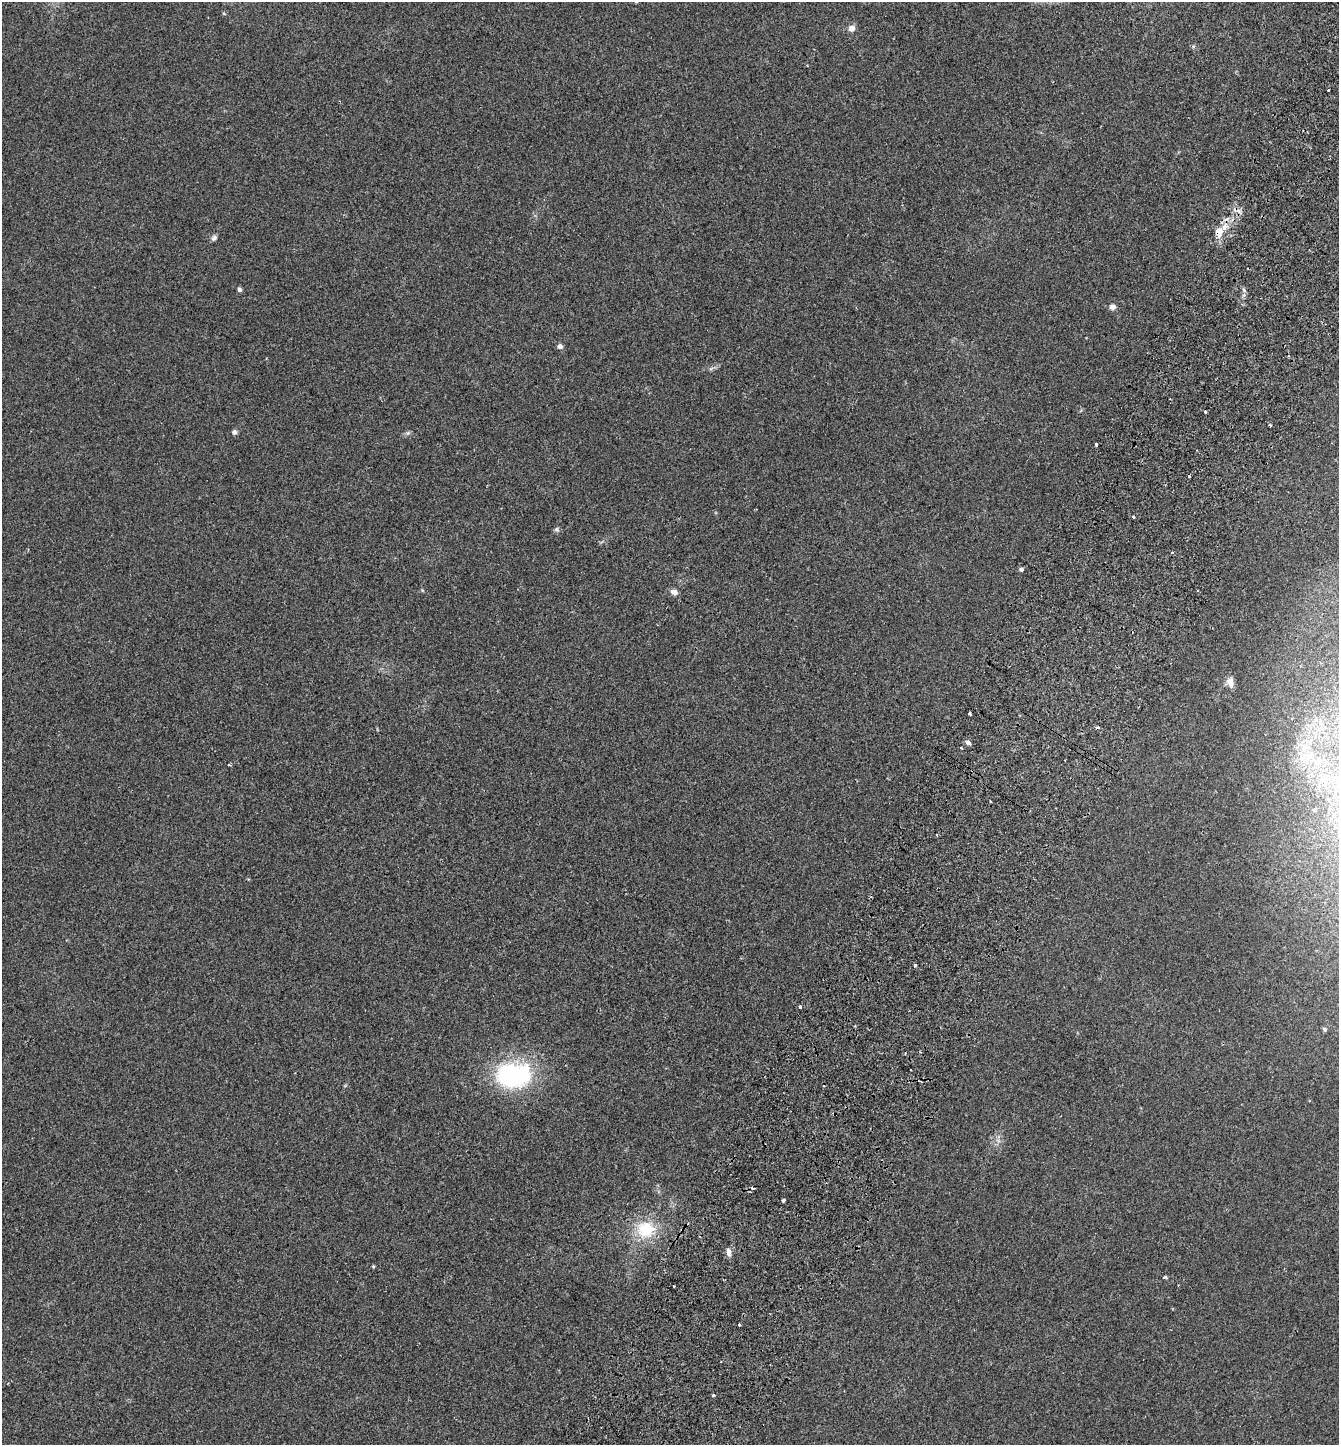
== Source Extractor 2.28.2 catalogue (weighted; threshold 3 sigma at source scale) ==
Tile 10 of 4 x 4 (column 2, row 3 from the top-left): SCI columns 1539-2875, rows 1479-2921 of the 5887 x 5839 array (HDU 1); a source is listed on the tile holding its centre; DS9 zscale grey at full resolution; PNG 1341 x 1447 px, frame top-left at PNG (2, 2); no overlay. Shown black and unused: <1% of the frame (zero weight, under 2 of 3 exposures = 3% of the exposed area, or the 3 px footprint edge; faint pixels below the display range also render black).
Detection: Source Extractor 2.28.2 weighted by HDU 2 'WHT'; one run over the whole footprint, this tile lists its part. Background 0.0585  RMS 0.0077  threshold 0.0346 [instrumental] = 3 sigma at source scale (4.5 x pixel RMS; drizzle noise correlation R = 1.50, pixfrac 1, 0.05/0.05 arcsec/px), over >= 5 px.
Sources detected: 42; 5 cosmic-ray / hot-pixel residue — not listed; the other 37 listed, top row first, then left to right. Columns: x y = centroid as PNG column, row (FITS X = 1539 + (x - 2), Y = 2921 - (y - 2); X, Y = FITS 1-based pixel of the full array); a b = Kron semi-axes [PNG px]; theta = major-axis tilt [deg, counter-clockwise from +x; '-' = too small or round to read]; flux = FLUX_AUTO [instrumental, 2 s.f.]
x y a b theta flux
851 28 6 6 - 4.7
1219 232 10 9 - 8.2
214 238 8 7 - 2
239 289 5 4 - 2.2
1244 290 7 5 -59 1.7
1112 307 8 7 - 2.8
560 346 6 5 - 2.7
1205 411 3 3 - 2.7
1270 425 3 2 - 1.4
234 432 6 6 - 2.1
1096 444 3 3 - 1
1189 476 3 3 - 1.2
1133 516 3 3 - 2.4
556 529 7 6 - 1.5
1172 553 3 3 - 4.6
1021 569 4 4 - 2.3
674 592 8 5 -27 4
1230 681 10 9 - 4.2
969 713 4 3 - 2
968 742 9 5 -33 2
961 748 3 3 - 1.7
1318 762 8 8 - 4.5
229 765 4 3 - 0.78
990 801 2 2 - 0.59
1315 810 4 3 - 1.1
915 965 3 3 - 2.1
800 1007 3 3 - 1.9
1324 1029 6 4 -37 1.3
911 1070 2 2 - 0.68
513 1075 45 30 4 88
783 1200 4 3 - 3.1
646 1229 22 19 2 28
728 1252 10 6 -82 3.6
1165 1277 4 3 - 1.1
739 1324 3 3 - 2.5
721 1361 2 2 - 0.57
713 1395 3 3 - 0.99
Overlapping masked pixels (flux is a lower limit): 1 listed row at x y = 1219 232